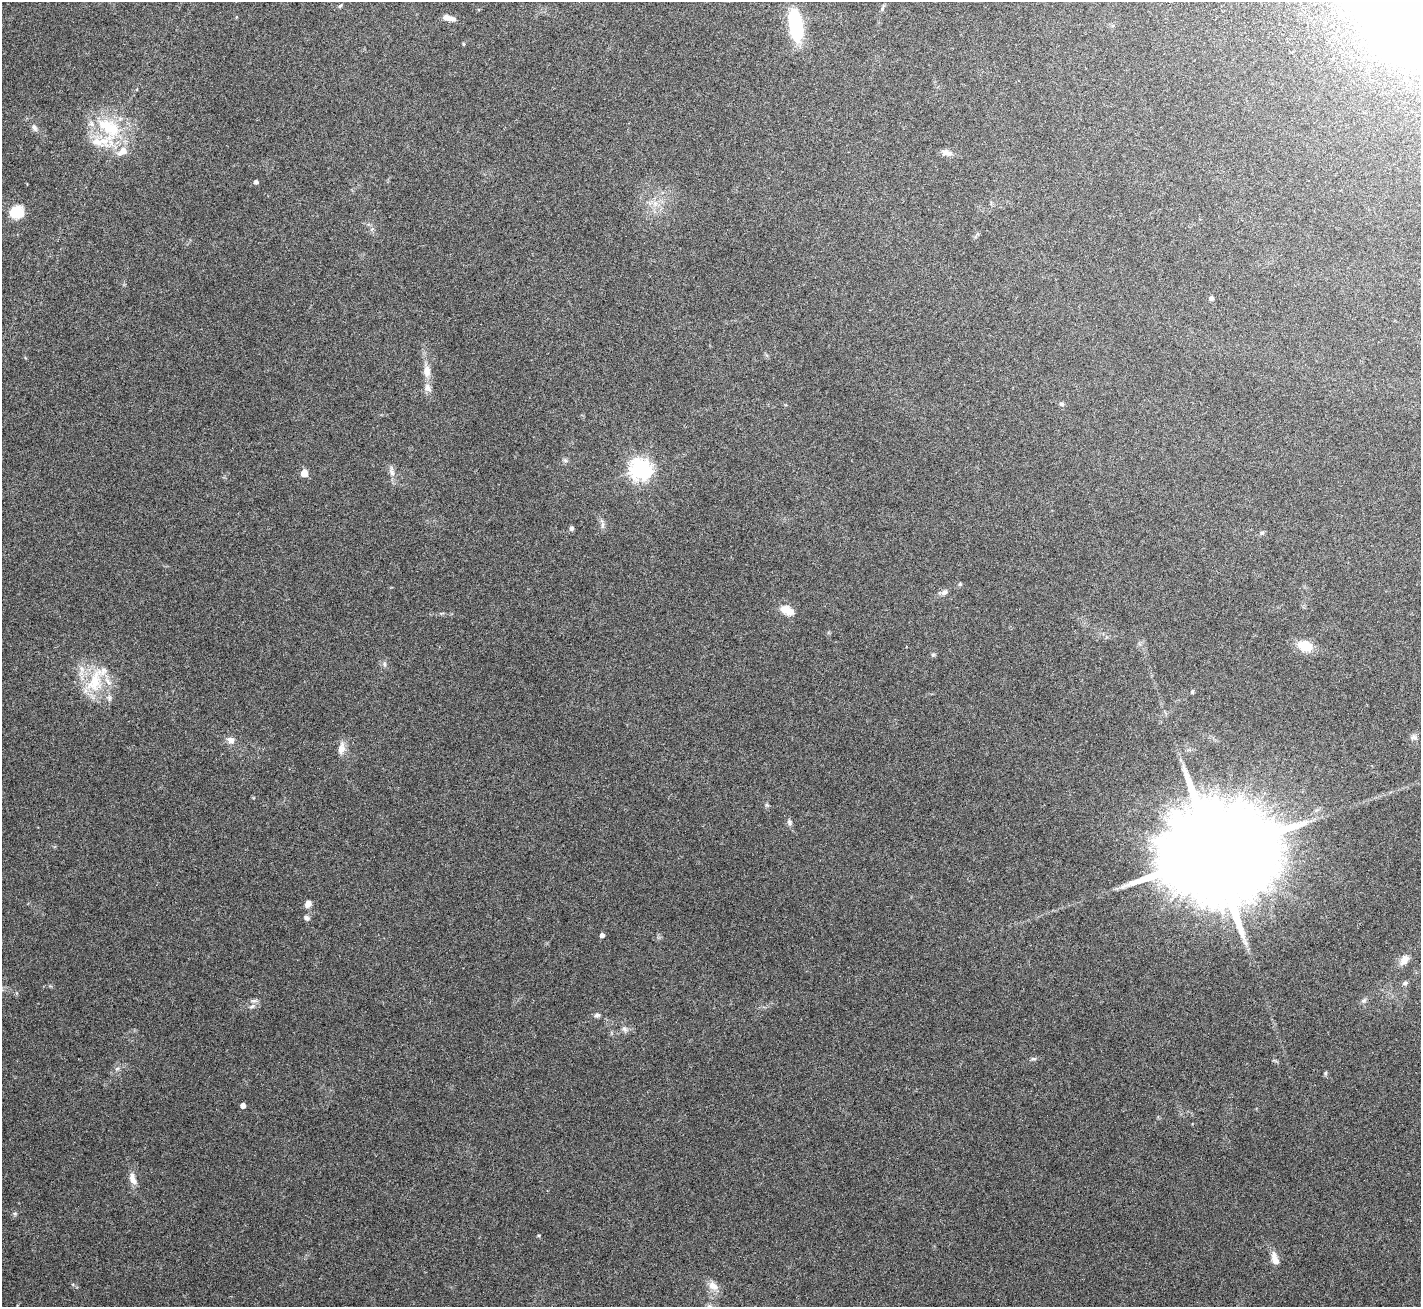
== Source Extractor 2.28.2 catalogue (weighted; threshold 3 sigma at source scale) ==
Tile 10 of 4 x 4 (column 2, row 3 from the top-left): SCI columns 1538-2956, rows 1761-3065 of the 6198 x 6388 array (HDU 1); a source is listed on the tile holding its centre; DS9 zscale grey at full resolution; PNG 1423 x 1309 px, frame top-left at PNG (2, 2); no overlay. Nothing masked; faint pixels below the display range render black.
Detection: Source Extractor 2.28.2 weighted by HDU 2 'WHT'; one run over the whole footprint, this tile lists its part. Background 0.105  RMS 0.004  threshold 0.0163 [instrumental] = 3 sigma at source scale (4.09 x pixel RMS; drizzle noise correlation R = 1.36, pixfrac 0.8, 0.0396/0.0396 arcsec/px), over >= 5 px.
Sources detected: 58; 4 inside a brighter listed object's ellipse — not listed separately; the other 54 listed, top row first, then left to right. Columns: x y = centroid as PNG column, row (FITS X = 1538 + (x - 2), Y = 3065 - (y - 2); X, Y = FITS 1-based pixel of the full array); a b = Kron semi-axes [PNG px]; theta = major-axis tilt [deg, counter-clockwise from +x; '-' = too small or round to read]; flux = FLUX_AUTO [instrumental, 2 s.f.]
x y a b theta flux
340 6 7 4 45 0.46
882 8 10 4 68 0.65
448 18 16 6 -15 2.4
795 24 32 13 -80 23
463 44 5 3 - 0.32
109 127 41 21 -35 19
34 128 10 7 -70 1.1
946 152 15 7 -18 1.9
256 182 4 4 - 0.96
655 203 7 4 -72 1.1
16 212 15 14 - 7.8
372 229 6 5 - 0.65
1211 298 4 4 - 1.2
427 371 16 9 -88 3.4
428 388 13 8 -61 1.9
1061 404 6 5 - 0.66
565 460 6 6 - 0.69
640 469 7 7 - 200
392 472 16 7 -78 1.9
304 473 5 5 - 6.4
602 525 11 4 85 0.96
571 528 7 5 77 0.8
1262 533 6 5 - 0.64
960 584 5 4 - 0.45
944 592 9 7 40 1.2
787 610 18 10 -26 4.4
1305 646 12 10 -18 8.3
933 655 6 4 19 0.45
384 664 7 4 -89 0.62
95 681 40 21 71 15
1192 692 6 4 76 0.49
1413 737 9 7 71 1.2
231 740 11 9 -33 1.9
341 749 13 8 76 2.9
767 805 6 5 - 0.53
790 822 9 7 -64 0.98
1214 855 38 24 60 12000
308 904 8 7 - 1.8
307 918 7 6 - 0.96
602 935 4 4 - 1.5
1404 960 13 9 54 2.9
1405 983 8 5 10 0.8
1364 1001 8 6 35 0.87
252 1006 9 5 21 1.1
597 1015 7 6 - 0.86
625 1029 9 6 -52 1.1
1033 1059 8 4 -8 0.58
117 1069 7 4 2 0.64
1325 1073 6 4 89 0.46
243 1106 4 4 - 2.1
133 1179 17 8 -70 2.7
15 1214 6 4 -46 0.51
1275 1259 15 7 -73 3.5
713 1286 15 10 -32 3.1
Unlisted compact peaks at least as high as the median listed source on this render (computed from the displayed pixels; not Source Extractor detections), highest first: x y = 539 1235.